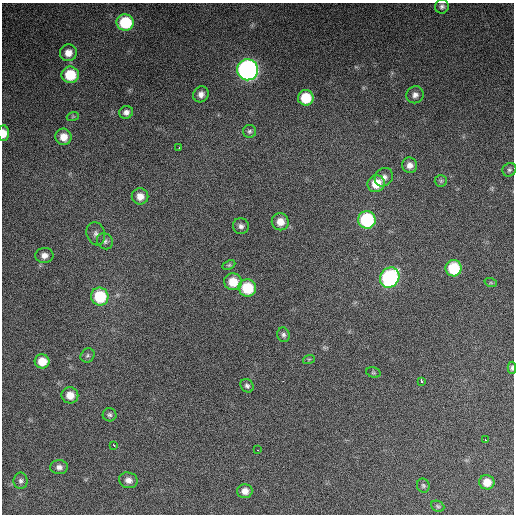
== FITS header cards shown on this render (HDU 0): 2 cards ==
NAXIS1  =                  512 / Axis length
NAXIS2  =                  512 / Axis length

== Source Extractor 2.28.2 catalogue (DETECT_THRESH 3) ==
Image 512 x 512 px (HDU 0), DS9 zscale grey, 1 PNG px = 1 image px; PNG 516 x 516 px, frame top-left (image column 1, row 512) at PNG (2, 3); each listed source drawn as its Kron ellipse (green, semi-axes under 4 px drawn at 4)
Background 12000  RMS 100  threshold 313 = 3 sigma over >= 5 px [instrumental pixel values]
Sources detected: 53; all 53 listed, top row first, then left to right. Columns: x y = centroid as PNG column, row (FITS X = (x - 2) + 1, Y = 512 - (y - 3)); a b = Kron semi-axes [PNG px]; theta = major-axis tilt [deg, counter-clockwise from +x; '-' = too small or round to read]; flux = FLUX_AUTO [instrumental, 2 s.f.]
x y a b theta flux
442 6 7 6 - 2.1e+04
125 22 8 8 - 3.5e+05
68 53 8 8 - 6.4e+04
248 70 10 10 - 2.4e+06
70 75 8 8 - 2.3e+05
201 94 8 7 - 3.9e+04
415 95 9 8 - 3.3e+04
306 98 8 7 - 2.1e+05
126 112 7 6 - 2.9e+04
73 116 6 4 19 8.7e+03
249 131 6 6 - 1.6e+04
4 133 8 5 -89 7.0e+04
63 137 8 8 - 7.4e+04
179 148 3 2 - 9.1e+03
410 165 8 7 - 4.0e+04
509 170 7 6 - 1.6e+04
384 177 10 8 48 3.5e+04
441 181 6 6 - 1.2e+04
376 184 9 8 - 1.3e+05
140 196 8 8 - 6.1e+04
367 220 9 9 - 5.8e+05
280 222 9 8 - 7.1e+04
241 226 8 8 - 2.6e+04
96 234 12 9 -72 3.4e+04
105 241 8 7 - 2.3e+04
44 255 9 7 3 4.1e+04
229 265 7 4 25 1.1e+04
454 268 8 8 - 3.0e+05
390 278 11 9 52 1.0e+06
233 282 9 8 - 1.3e+05
491 283 6 4 -18 8.6e+03
247 288 9 8 - 2.5e+05
100 297 9 8 - 3.0e+05
283 335 7 6 - 1.9e+04
88 355 7 6 - 1.7e+04
309 359 6 3 18 8.8e+03
42 361 7 7 - 1.0e+05
512 368 6 4 88 1.5e+04
373 372 7 5 -16 1.2e+04
421 381 4 3 - 3.8e+04
247 386 7 6 - 1.8e+04
70 395 8 8 - 7.5e+04
110 415 7 6 - 1.6e+04
485 440 3 2 - 3.8e+03
114 445 4 2 - 1.2e+04
258 450 2 2 - 4.6e+03
59 467 9 7 2 3.0e+04
128 480 9 8 - 4.3e+04
21 481 8 7 - 1.9e+04
487 482 7 7 - 8.2e+04
423 486 7 6 - 1.5e+04
245 491 7 7 - 5.1e+04
438 506 7 5 -22 1.2e+04
At the frame edge (FLAGS 8, measured only in part): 2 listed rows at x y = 4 133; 512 368